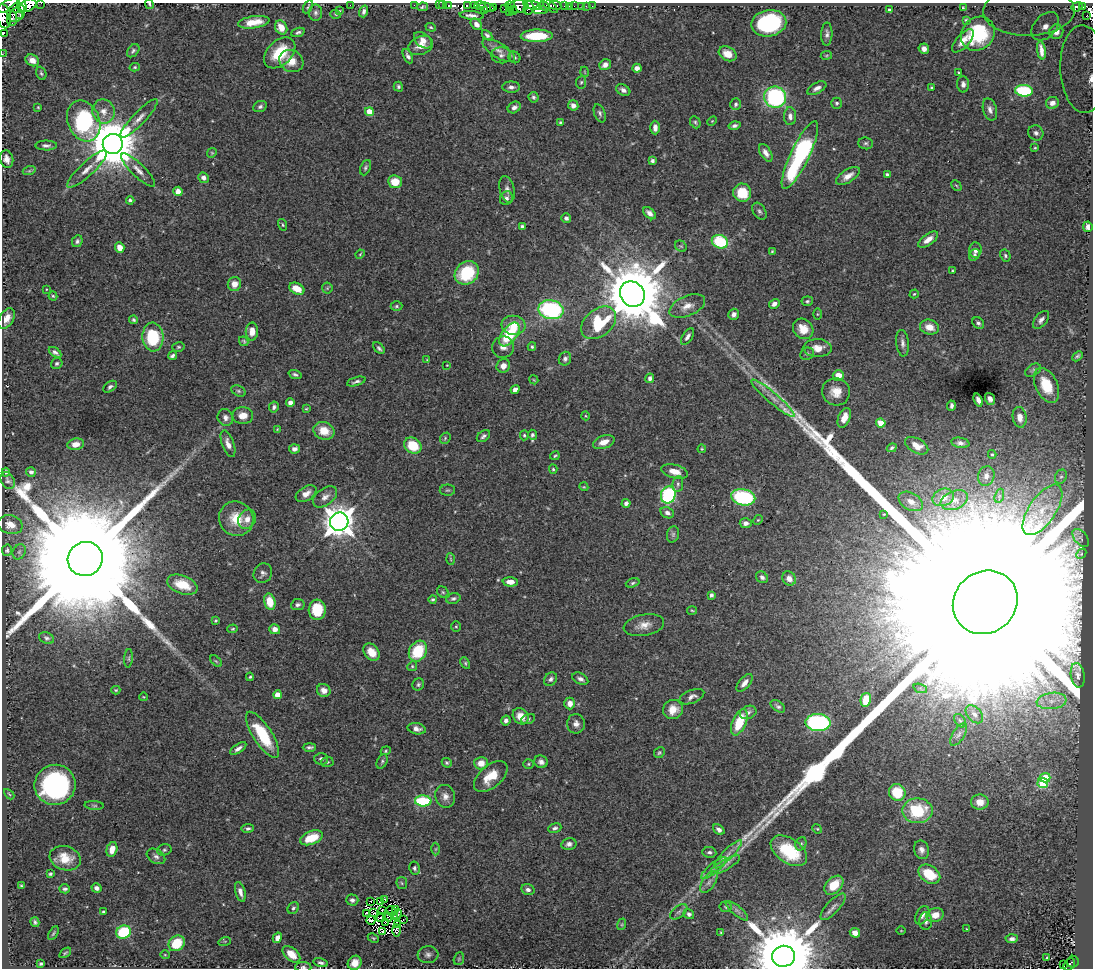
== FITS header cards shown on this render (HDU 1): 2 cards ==
NAXIS1  =                 1091
NAXIS2  =                  966

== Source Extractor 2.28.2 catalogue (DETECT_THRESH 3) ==
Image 1091 x 966 px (HDU 1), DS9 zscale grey, 1 PNG px = 1 image px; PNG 1095 x 970 px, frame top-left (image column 1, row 966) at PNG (2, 3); each listed source drawn as its Kron ellipse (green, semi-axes under 4 px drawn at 4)
Background 0.532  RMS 0.024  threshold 0.0711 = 3 sigma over >= 5 px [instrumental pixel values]
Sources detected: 451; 12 with non-positive FLUX_AUTO (blend fragments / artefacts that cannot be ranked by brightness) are neither listed nor drawn; the other 439 listed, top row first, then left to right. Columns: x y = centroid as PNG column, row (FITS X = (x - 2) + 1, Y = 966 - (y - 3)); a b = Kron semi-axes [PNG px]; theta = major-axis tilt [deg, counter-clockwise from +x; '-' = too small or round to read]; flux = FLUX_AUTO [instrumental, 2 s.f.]
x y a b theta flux
41 3 2 2 - 10
149 4 5 3 - 1.9
9 5 12 5 26 270
22 5 8 4 -80 410
28 5 9 6 27 640
350 5 2 2 - 55
414 5 2 2 - 8.1
439 5 2 2 - 6.2
443 5 2 2 - 5.1
510 5 5 3 - 66
532 5 9 4 -12 290
550 5 10 3 -42 71
555 5 6 3 -8 350
449 6 3 3 - 35
467 6 4 2 - 88
474 6 4 2 - 72
480 6 5 3 - 260
518 6 10 6 8 540
544 6 6 3 -31 140
564 6 3 2 - 28
569 6 2 2 - 8.2
574 6 3 2 - 2.8
582 6 3 3 - 20
586 6 2 2 - 5.8
592 6 2 2 - 6.1
308 7 7 3 60 2.4
422 7 5 3 - 1.5
487 7 8 4 -16 98
493 7 4 2 - 76
1077 7 6 4 22 110
1083 7 3 3 - 67
529 8 7 5 82 390
963 8 3 2 - 1.2
504 9 2 2 - 4.4
513 10 4 2 - 120
540 10 7 3 -2 79
889 10 4 3 - 3
340 11 3 2 - 1.1
364 11 6 4 72 5
484 11 3 2 - 34
1029 11 45 25 1 200
509 12 2 2 - 19
16 13 10 8 49 140
315 13 8 6 -89 4.8
336 14 5 3 - 1.5
472 15 12 4 -6 7.4
4 16 12 7 -79 130
20 16 3 2 - 14
1086 16 2 2 - 0.62
12 19 7 5 82 85
966 20 3 3 - 2
254 22 16 6 8 23
769 23 18 13 11 180
476 24 7 4 -46 8.6
1045 26 16 11 48 29
281 27 7 5 -61 21
431 27 5 4 - 2.2
298 32 7 4 19 3.8
1056 32 7 7 - 9.4
3 33 3 2 - 51
827 34 11 5 88 6
978 34 18 15 47 100
487 35 6 4 -46 3.7
537 36 16 6 1 62
423 40 10 6 -38 10
963 41 14 6 48 15
421 45 13 9 22 16
924 49 5 5 - 7.1
499 50 18 7 -32 12
1041 50 9 3 -82 5.8
133 51 7 5 49 3.7
280 53 18 12 45 59
2 54 2 2 - 7.4
728 54 9 7 -28 19
501 55 10 8 -5 6.6
826 55 5 3 - 1.6
408 56 8 4 -63 5.8
514 57 6 5 - 3.3
32 60 7 5 -29 11
291 61 12 10 -29 23
605 65 6 5 - 8.2
135 67 5 4 - 2.1
637 68 4 4 - 9.9
1083 69 44 23 -88 200
585 72 5 3 - 1.2
41 73 7 5 -69 2.9
958 73 3 3 - 1.7
581 82 6 5 - 2.9
963 84 8 6 -89 6.7
398 87 5 4 - 3.3
511 87 9 5 1 5.9
817 88 10 5 28 7
931 88 3 3 - 2
623 90 7 5 -29 7
1024 91 9 5 -5 83
533 97 5 5 - 3.5
775 97 11 10 - 200
837 103 5 5 - 3
1052 103 6 6 - 7.7
735 104 6 5 - 3.6
573 105 5 5 - 8.4
38 107 4 4 - 1.8
260 107 7 5 25 4.1
514 107 7 5 34 6
990 109 11 7 -74 7.4
103 111 12 11 - 17
369 112 4 4 - 30
600 113 9 5 -69 4.3
790 116 9 6 -88 7.2
139 118 26 6 46 14
84 121 21 16 -67 190
712 121 5 3 - 1.5
560 122 4 3 - 2.2
695 122 6 5 - 2.8
734 126 6 4 15 4.4
655 128 7 4 -89 8.4
1036 133 8 7 - 5.6
866 143 7 6 - 3.2
113 144 10 10 - 9100
46 145 11 5 0 5.2
1035 148 3 2 - 1.5
212 153 5 4 - 1.8
766 153 10 5 -59 8.7
800 155 37 9 64 260
7 159 9 6 -74 11
652 161 4 4 - 3.8
365 168 8 5 67 3.4
87 169 26 7 43 17
138 170 22 6 -44 13
29 171 6 4 18 2.9
887 174 3 3 - 3.6
848 176 13 6 32 12
203 178 5 5 - 6.4
395 182 7 6 - 28
956 186 6 3 -44 1.7
507 189 13 7 -76 7.7
178 191 5 4 - 14
742 193 9 9 - 44
506 198 7 6 - 5.9
130 200 4 4 - 3.3
759 211 9 6 -57 4.3
649 213 7 4 -43 9.1
566 218 5 4 - 5.2
283 225 6 4 -73 2
522 227 4 4 - 4.3
1088 227 5 4 - 6.5
928 240 11 5 35 13
77 241 6 5 - 4.1
720 242 8 6 -22 87
681 246 6 5 - 2.6
120 248 5 4 - 17
975 250 7 6 - 8.1
772 251 4 3 - 1.8
360 254 5 4 - 1.7
974 255 6 5 - 3.4
1005 255 6 5 - 2.8
952 270 3 2 - 1.4
467 273 13 11 39 88
234 284 7 6 - 15
327 288 5 5 - 2.1
46 289 4 2 - 1.2
297 289 8 5 -26 23
632 294 13 11 -49 17000
914 294 4 4 - 1.9
53 296 4 4 - 2.2
807 301 6 4 7 2.6
774 304 5 4 - 7.8
397 306 6 4 1 3
687 306 19 10 23 18
551 310 13 9 -12 220
734 314 6 5 - 7
817 314 5 4 - 1.7
6 318 11 7 61 14
134 320 4 4 - 2.9
1041 320 10 6 50 6
599 323 20 13 40 99
978 323 6 5 - 4.4
514 325 12 9 -7 25
929 327 10 7 -15 17
803 329 11 9 -45 25
252 332 9 6 89 13
509 334 14 7 53 86
153 337 14 10 -86 86
687 337 9 5 58 5.9
244 341 5 3 - 2.2
903 343 13 6 -84 7.5
178 347 6 5 - 2.6
503 347 11 10 - 10
532 347 4 3 - 2.5
379 348 7 4 -47 3.5
818 348 14 9 0 18
55 352 7 4 -35 4.9
807 354 7 6 - 3.9
172 356 4 4 - 4.5
1077 356 6 3 44 3.1
565 359 7 6 - 5
427 360 3 3 - 1.4
57 364 6 5 - 3.5
447 365 3 2 - 1.1
503 366 7 6 - 11
1033 370 9 5 32 3.7
295 374 6 4 -20 3.2
838 375 5 5 - 19
650 378 5 4 - 4.5
534 380 4 3 - 1.4
356 381 10 3 16 4.2
1047 385 18 11 -65 46
110 387 8 5 34 3.7
515 389 5 4 - 7.5
238 391 7 5 -27 3.2
836 392 14 13 - 21
773 398 28 5 -40 18
990 399 6 4 -74 6.3
978 400 7 4 -69 6.4
290 402 4 4 - 9.2
951 406 5 3 - 4.1
274 407 5 4 - 4.7
306 409 4 3 - 1.7
243 415 10 8 1 17
586 416 4 3 - 1.4
1020 417 10 7 -81 13
225 418 9 7 -65 7.9
844 418 10 6 67 16
881 423 5 4 - 32
277 429 4 3 - 1.5
324 431 11 8 -18 28
524 435 5 4 - 2.2
532 435 5 4 - 3.9
483 436 7 5 36 4
445 438 6 5 - 2.4
604 442 11 6 20 15
960 443 9 5 -10 5.6
76 444 8 5 9 14
228 444 14 6 -70 10
413 446 9 7 -33 50
917 446 13 7 -30 15
892 448 5 4 - 3.1
294 449 5 4 - 6.3
702 449 4 4 - 1.6
992 454 4 3 - 2.4
555 456 5 3 - 1.8
553 469 5 4 - 2.1
675 471 13 7 -13 18
6 472 4 4 - 4.6
31 472 5 5 - 4.1
986 476 10 8 75 10
1061 477 7 5 65 4.3
8 480 9 6 -60 3.9
678 484 8 5 82 3.4
584 487 4 3 - 1.4
447 490 8 5 1 3.2
306 494 11 7 32 11
668 495 8 7 - 180
999 496 7 4 72 4
325 497 14 8 36 10
743 497 12 8 -12 160
943 497 11 8 21 17
954 500 14 9 23 14
911 501 13 8 -30 12
626 503 4 4 - 5.1
1042 510 29 13 56 56
667 513 7 5 -24 5.9
884 514 3 2 - 1.2
236 519 18 17 - 39
247 519 10 8 57 13
758 520 5 4 - 1.9
339 522 9 9 - 2700
746 523 6 5 - 7
10 525 12 9 -13 14
673 534 8 6 75 4.1
1081 538 10 6 -51 5.5
7 550 6 5 - 3.1
19 552 8 6 62 4.3
1081 554 6 4 47 1.9
85 559 18 17 - 140000
451 559 6 3 -87 1.8
263 573 10 9 - 6.7
762 577 7 5 -40 4.5
789 578 7 6 - 11
510 582 7 4 -3 13
633 583 7 4 19 2.9
182 585 16 9 -20 40
443 592 6 5 - 2.6
711 595 4 3 - 5.7
453 598 7 5 17 3.8
433 599 4 4 - 2.3
270 602 8 5 -77 32
985 602 33 30 39 730000
298 605 6 5 - 4.3
317 610 10 8 86 54
692 610 5 3 - 1.6
216 621 3 3 - 2
644 625 20 10 11 17
456 626 5 4 - 1.9
233 629 5 4 - 1.9
275 629 5 5 - 8.5
47 638 8 5 -22 4
418 651 11 8 60 70
371 652 9 7 -50 20
129 658 9 3 86 2.3
216 661 7 4 -44 2.2
465 663 6 4 -62 2.4
412 666 5 4 - 2.2
1078 675 12 7 -81 8
250 677 4 3 - 2.1
551 679 7 6 - 5.4
580 679 8 5 -28 6
744 683 10 5 49 9.9
418 684 6 5 - 3.3
920 688 7 4 -19 3.4
116 690 4 3 - 1.9
324 690 7 6 - 9.6
277 695 4 4 - 24
144 697 4 3 - 1.2
692 697 13 6 21 7.1
866 700 7 5 77 48
1052 701 15 8 7 19
570 703 6 5 - 12
778 706 8 5 -34 4.1
673 710 10 9 - 20
748 712 8 6 24 6.5
974 714 10 7 -49 8.5
521 716 9 7 -46 19
528 719 7 4 20 2.7
506 720 5 4 - 6.1
960 721 7 5 -53 3.2
739 722 14 6 67 55
818 723 12 8 -3 240
576 724 10 9 - 8.3
417 729 9 5 -12 7.6
959 734 13 6 58 6.1
262 735 27 9 -57 77
309 747 7 4 0 3.9
238 749 9 4 35 6.9
386 751 5 4 - 2
659 753 6 5 - 2.6
321 759 7 6 - 4.9
382 761 7 5 64 3
327 762 6 5 - 2.6
541 762 7 6 - 6.8
447 763 5 4 - 2.8
481 763 7 6 - 17
528 764 5 4 - 2.2
491 776 20 11 40 33
1045 778 5 4 - 53
1043 783 5 5 - 110
55 785 20 20 - 280
897 792 8 8 - 52
9 794 6 3 -45 1.9
445 796 11 9 -74 11
423 801 8 5 -2 92
980 802 9 7 -1 17
94 805 10 4 -5 2.9
917 811 15 12 0 84
248 828 6 4 8 3.8
555 828 7 4 18 4.1
817 829 5 4 - 1.9
719 830 6 4 -39 6.6
312 838 12 6 21 41
569 844 8 6 12 6.2
801 844 7 5 69 3.4
112 849 7 5 75 16
436 849 6 4 88 2.3
164 850 7 5 15 3.6
921 850 9 7 -73 7.8
789 851 20 12 -35 94
709 852 7 5 -8 4.1
728 854 19 5 45 12
156 856 10 7 -31 6.8
65 858 16 12 -16 30
725 865 17 5 29 8.8
414 868 6 5 - 3.8
714 868 16 5 40 9.8
50 874 3 3 - 2.2
929 874 12 8 -36 50
709 882 12 6 56 8.1
402 883 6 5 - 2.6
834 885 11 7 45 33
22 886 4 3 - 2.3
96 888 5 4 - 5.6
65 889 5 4 - 3.7
528 890 6 5 - 5.1
240 892 10 5 -75 8.7
352 900 6 5 - 4.7
385 900 3 2 - 3.6
370 901 2 2 - 0.94
381 901 4 3 - 0.95
726 907 6 5 - 2.7
833 907 17 6 48 8.4
293 908 6 5 - 3.6
395 909 2 2 - 1.1
383 910 3 2 - 0.36
391 911 5 2 - 0.96
737 911 14 4 -40 5.6
103 912 3 3 - 2
679 912 10 5 37 5.1
366 913 3 2 - 0.25
374 913 2 2 - 2.8
397 914 5 2 - 2.7
689 914 5 5 - 4.8
922 915 10 6 62 6.8
935 915 9 6 17 18
388 916 5 3 - 2.3
394 917 3 3 - 0.35
381 918 5 3 - 0.6
371 920 4 2 - 1.4
403 920 3 2 - 1.6
926 921 9 6 -88 5.2
35 922 5 4 - 3.3
385 923 3 2 - 2.9
622 924 6 4 72 2.1
398 925 3 2 - 1.9
966 929 4 3 - 1.2
396 930 6 4 -88 3.3
901 931 4 3 - 1.2
124 932 7 6 - 85
383 932 3 2 - 2.6
721 932 3 3 - 1.6
53 933 7 3 60 2.1
855 933 5 4 - 13
277 938 5 4 - 9.3
373 938 6 4 -25 2
1012 939 6 4 3 6.1
225 941 6 4 18 2.2
177 943 8 7 - 49
65 953 7 3 35 2
291 954 10 6 -41 25
165 955 5 3 - 1.3
428 955 10 8 6 6.5
783 956 11 10 - 21000
1047 958 3 3 - 2.5
459 959 7 5 70 2.2
1073 962 6 6 - 46
321 963 7 4 -15 4.1
355 963 7 6 - 15
41 964 4 3 - 2.8
1063 965 2 2 - 1.6
1069 965 7 5 56 72
303 967 8 5 -1 4.4
At the frame edge (FLAGS 8, measured only in part): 10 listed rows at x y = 41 3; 149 4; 9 5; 1029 11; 4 16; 3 33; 2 54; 1083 69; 783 956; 303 967
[12 non-positive-flux detections neither listed nor drawn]